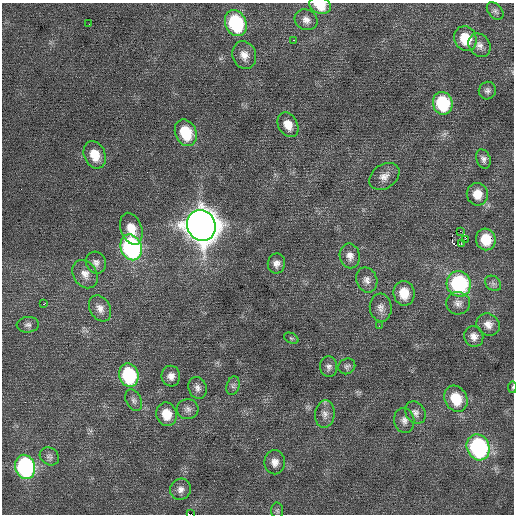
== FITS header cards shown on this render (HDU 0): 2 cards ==
NAXIS1  =                  512 / Axis length
NAXIS2  =                  512 / Axis length

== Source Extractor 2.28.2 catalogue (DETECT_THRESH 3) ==
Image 512 x 512 px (HDU 0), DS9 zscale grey, 1 PNG px = 1 image px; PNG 516 x 516 px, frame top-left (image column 1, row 512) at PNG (2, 3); each listed source drawn as its Kron ellipse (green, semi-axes under 4 px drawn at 4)
Background 0.159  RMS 0.72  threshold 2.16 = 3 sigma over >= 5 px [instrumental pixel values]
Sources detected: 63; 1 with non-positive FLUX_AUTO (blend fragments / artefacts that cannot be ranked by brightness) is neither listed nor drawn; the other 62 listed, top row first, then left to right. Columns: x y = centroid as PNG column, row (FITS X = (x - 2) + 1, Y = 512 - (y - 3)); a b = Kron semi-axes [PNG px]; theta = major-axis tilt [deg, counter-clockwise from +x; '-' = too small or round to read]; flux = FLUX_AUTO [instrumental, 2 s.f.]
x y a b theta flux
320 5 11 8 -21 840
495 11 10 7 -49 160
306 20 11 10 - 320
236 23 13 10 -66 4000
89 24 2 2 - 39
465 39 13 11 -66 1400
294 40 3 2 - 360
479 45 12 10 -56 330
244 55 14 12 -71 450
487 91 9 8 - 160
443 103 11 9 -75 3100
288 125 13 9 -61 610
186 133 14 10 -67 1800
95 155 14 10 -68 930
483 159 10 7 -68 200
384 176 16 12 34 430
477 194 11 10 - 730
201 225 16 14 -65 95000
131 229 16 10 -70 820
460 231 2 2 - 1300
465 239 3 2 - 71
486 239 11 10 - 1200
461 244 3 3 - 450
131 247 13 10 -68 9900
350 256 12 10 -79 350
96 263 11 10 - 250
276 264 10 8 80 280
85 274 15 11 -57 440
367 280 13 10 -68 330
493 283 9 6 -41 160
459 284 13 12 - 5200
404 293 12 10 -81 890
458 303 12 11 - 310
44 304 3 2 - 32
100 308 14 10 -59 360
381 308 14 11 -85 340
488 324 12 10 -37 380
28 325 11 8 5 200
379 326 3 2 - 49
474 337 10 9 - 310
291 338 8 5 -24 77
347 366 9 7 32 150
329 367 10 8 -83 210
129 375 12 9 -74 4000
171 376 10 9 - 310
233 386 9 6 74 140
512 387 6 3 81 48
197 388 11 9 -71 250
456 399 13 11 -62 1400
134 400 11 7 -64 180
188 409 11 10 - 250
415 413 12 9 -54 260
166 414 12 10 -78 940
325 414 14 9 83 330
404 420 12 10 -81 290
478 447 13 11 -67 7700
49 456 10 8 -35 180
275 462 12 10 90 360
25 467 12 10 -76 8300
181 489 11 10 - 310
277 511 8 6 -87 100
191 514 4 2 - 300
At the frame edge (FLAGS 8, measured only in part): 3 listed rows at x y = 320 5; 512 387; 191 514
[1 non-positive-flux detection neither listed nor drawn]